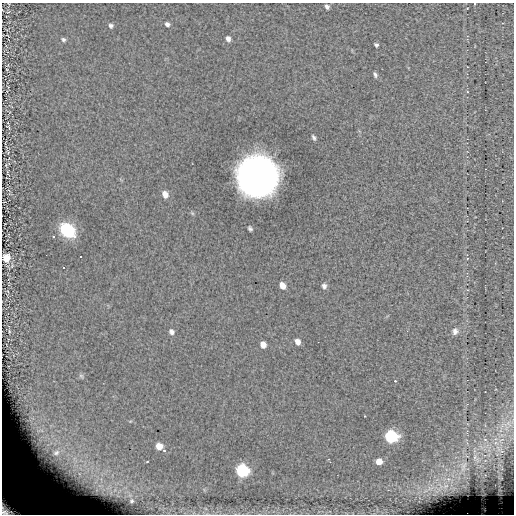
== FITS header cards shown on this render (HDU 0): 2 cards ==
NAXIS1  =                  512 / length of data axis 1
NAXIS2  =                  512 / length of data axis 2

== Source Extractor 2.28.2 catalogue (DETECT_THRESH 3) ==
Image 512 x 512 px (HDU 0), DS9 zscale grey, 1 PNG px = 1 image px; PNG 516 x 516 px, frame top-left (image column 1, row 512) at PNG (2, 3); no overlay
Background 0.0324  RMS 7.1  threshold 21.3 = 3 sigma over >= 5 px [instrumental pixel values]
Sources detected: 47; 1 with non-positive FLUX_AUTO (blend fragments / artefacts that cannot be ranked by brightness) is not listed; the other 46 listed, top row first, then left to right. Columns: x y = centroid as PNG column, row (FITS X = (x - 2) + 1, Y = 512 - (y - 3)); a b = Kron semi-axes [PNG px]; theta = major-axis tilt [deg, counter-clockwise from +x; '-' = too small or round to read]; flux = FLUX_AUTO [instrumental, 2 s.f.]
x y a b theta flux
327 7 5 4 - 1300
167 24 5 5 - 1300
111 26 6 5 - 1100
63 39 5 5 - 880
228 39 5 4 - 1800
376 45 4 3 - 860
375 75 7 5 -68 1000
467 92 4 3 - 360
8 127 6 2 -46 370
314 137 6 3 -62 970
257 176 25 25 - 380000
165 194 8 6 -67 3100
250 228 5 4 - 950
67 230 12 10 -41 28000
53 236 3 3 - 13000
74 236 3 3 - 14000
46 255 2 2 - 13000
81 256 3 3 - 13000
6 258 6 6 - 6800
64 267 3 3 - 13000
282 285 6 5 - 3400
324 286 6 6 - 1500
455 331 10 8 79 2200
9 332 5 4 - 570
171 332 7 6 - 1500
297 342 6 5 - 2500
263 345 6 5 - 3000
395 381 3 3 - 570
364 416 3 2 - 470
508 424 20 12 17 7000
391 437 7 7 - 88000
485 439 6 4 -1 1100
496 439 7 4 -16 1400
501 440 13 7 37 4300
159 446 6 6 - 5000
498 449 13 9 -37 5200
164 450 3 3 - 450
55 453 24 16 21 12000
476 458 18 10 -58 6200
328 459 3 2 - 360
379 462 5 5 - 5300
463 466 18 8 75 5600
242 471 7 7 - 89000
446 486 10 6 27 2800
132 501 3 2 - 370
11 506 29 20 -34 78000
At the frame edge (FLAGS 8, measured only in part): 1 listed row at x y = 11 506
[1 non-positive-flux detection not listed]